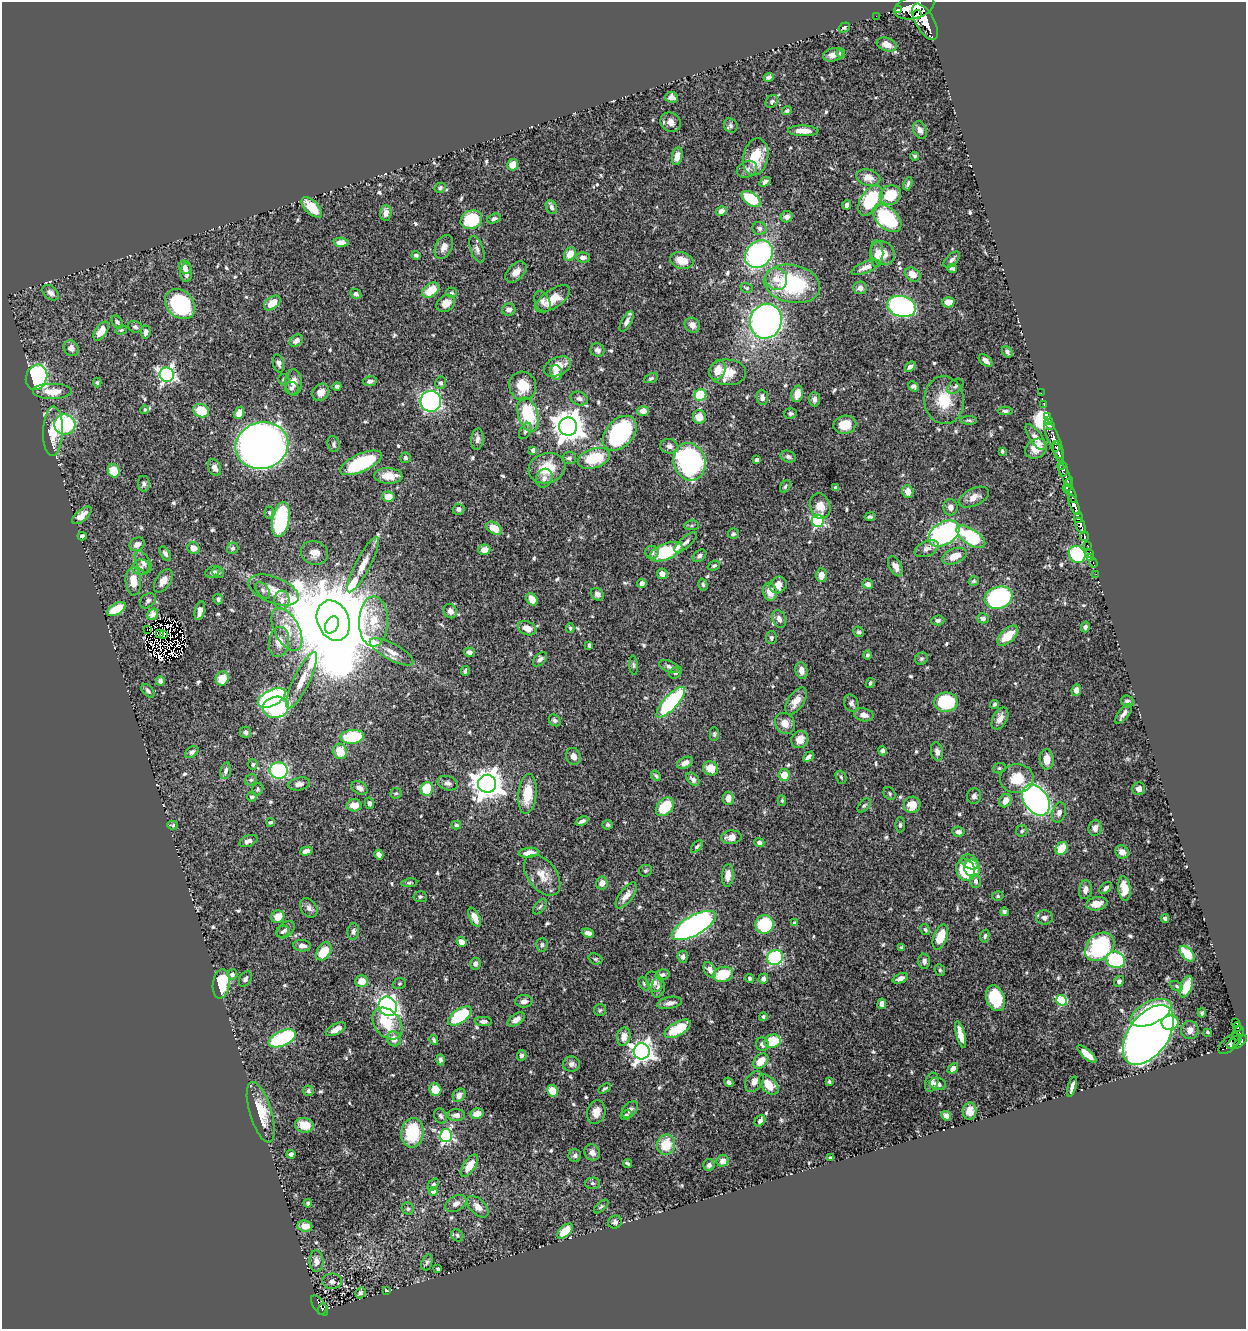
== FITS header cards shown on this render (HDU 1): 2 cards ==
NAXIS1  =                 1244
NAXIS2  =                 1327

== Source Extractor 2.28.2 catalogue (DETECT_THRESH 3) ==
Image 1244 x 1327 px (HDU 1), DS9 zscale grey, 1 PNG px = 1 image px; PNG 1248 x 1331 px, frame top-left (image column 1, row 1327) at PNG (2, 2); each listed source drawn as its Kron ellipse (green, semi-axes under 4 px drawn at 4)
Background 0.548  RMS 0.014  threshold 0.0422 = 3 sigma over >= 5 px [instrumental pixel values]
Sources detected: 628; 7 with non-positive FLUX_AUTO (blend fragments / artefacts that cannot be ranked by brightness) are neither listed nor drawn; of the other 621, the 500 brightest by FLUX_AUTO listed and drawn (121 fainter detections omitted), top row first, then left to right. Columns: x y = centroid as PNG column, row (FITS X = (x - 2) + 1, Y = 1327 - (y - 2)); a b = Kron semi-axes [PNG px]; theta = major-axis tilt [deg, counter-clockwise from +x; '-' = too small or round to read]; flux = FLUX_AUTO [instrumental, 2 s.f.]
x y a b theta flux
914 7 20 11 16 4900
898 9 3 3 - 10000
917 14 5 3 - 460
876 16 2 2 - 6.8
925 22 20 9 -61 3000
844 28 6 4 34 1.5
887 44 10 6 -19 7.7
841 53 5 4 - 2.1
833 55 10 6 11 5.9
769 77 5 4 - 2.5
672 97 6 5 - 5
772 101 7 5 46 2.1
787 111 5 4 - 2.2
671 122 10 9 - 6.8
731 125 7 6 - 2.3
920 130 9 6 -66 4.6
803 131 15 5 -2 9.4
677 156 9 5 79 7.1
915 156 4 4 - 1.7
756 157 19 12 79 26
513 165 6 5 - 11
747 169 10 8 25 4.5
868 178 12 8 -14 8.9
765 182 6 4 38 3.1
908 184 7 3 71 2
440 188 6 4 31 1.9
891 195 11 9 29 29
751 199 11 6 -35 40
870 200 17 9 57 56
847 205 4 4 - 3.4
312 207 13 6 -45 17
551 207 7 5 -65 3
721 211 6 4 29 3.3
386 213 8 5 88 6.8
787 217 6 5 - 3.8
887 218 17 10 -42 75
494 219 7 4 19 2.4
471 220 11 9 27 44
759 228 7 6 - 2.7
341 242 7 4 -4 5.3
444 247 13 8 64 7.2
477 249 14 6 -71 3.8
883 253 13 11 -43 13
570 254 7 5 56 13
759 254 15 12 44 210
877 254 13 6 -90 6.1
416 255 4 3 - 1.9
583 257 7 5 -3 3.3
682 260 12 8 -15 13
952 260 10 5 45 2.8
185 267 7 6 - 4.1
866 267 15 5 22 5.1
952 268 5 3 - 2.2
516 272 13 8 45 7.5
186 273 9 5 -88 5.3
913 274 8 6 -33 8.8
776 279 11 10 - 10
792 284 28 18 -12 90
747 288 6 5 - 1.4
860 288 7 6 - 4.1
431 290 9 6 37 21
51 293 9 6 -43 3.9
451 293 5 5 - 1.8
356 294 6 5 - 2.5
553 299 20 9 34 19
542 302 11 7 -65 4.3
948 302 6 5 - 10
272 303 9 5 38 15
180 304 17 13 -45 89
446 304 10 8 34 8.8
902 306 15 10 -16 220
509 309 6 6 - 4.6
766 321 17 15 70 430
117 322 7 5 -57 2.3
626 322 11 5 62 4.7
692 325 8 7 - 6.5
135 327 7 5 -18 2.3
121 330 6 4 18 1.4
101 331 11 5 56 13
146 332 6 5 - 4
296 341 7 5 37 4.4
71 348 8 7 - 6
597 350 7 6 - 3.9
1007 352 6 5 - 2.4
985 361 8 4 -38 4.3
278 363 9 5 -76 2.8
557 366 14 9 25 16
910 367 6 4 40 3.4
717 370 10 7 66 12
728 372 18 13 -4 17
556 373 7 6 - 5.6
167 375 7 7 - 270
37 377 13 10 69 220
651 378 7 4 23 1.7
284 379 5 5 - 1.7
370 381 7 4 9 3
97 382 5 4 - 1.6
294 382 13 8 -87 7.9
441 383 6 5 - 2.2
337 386 4 3 - 2
523 386 14 13 - 20
913 386 5 4 - 2.9
955 386 9 6 41 2.6
292 388 7 6 - 2.6
52 392 20 8 0 14
321 392 9 7 50 7
1041 393 2 2 - 10
797 394 8 5 77 9.8
700 395 6 5 - 39
762 397 8 5 -86 4.6
579 398 9 6 -20 3.3
814 399 7 5 -89 3.6
944 400 24 20 -87 29
431 401 10 10 - 190
1044 405 2 2 - 10
145 410 4 4 - 1.4
201 411 8 6 -21 28
643 411 6 5 - 7.8
1005 411 7 4 0 2.3
239 413 6 4 67 8.1
790 413 7 5 3 2.3
528 415 17 10 -74 57
699 417 7 6 - 13
1048 417 3 3 - 29
969 420 8 4 -1 1.7
1049 421 3 3 - 15
65 424 10 10 - 86
845 425 11 9 13 16
1050 426 3 3 - 34
568 427 9 9 - 1400
53 431 25 10 88 25
525 431 9 5 60 2.4
620 433 20 13 47 110
1036 437 15 6 -55 7.3
477 439 10 6 84 3.9
1054 439 21 6 -67 1200
334 444 8 6 -77 2.2
262 445 27 23 17 1100
669 446 9 7 -15 4.6
1056 447 3 3 - 280
1036 449 12 9 32 13
533 450 4 4 - 3.8
1002 451 4 3 - 1.6
1058 452 11 3 -74 990
788 457 8 5 -22 2.6
405 458 5 5 - 1.7
569 458 7 6 - 2.8
594 458 17 9 18 37
757 460 4 4 - 2.4
690 462 19 16 -75 190
361 463 22 9 24 59
1062 465 4 3 - 120
214 467 9 6 -65 4.1
547 468 19 15 17 27
1063 470 7 4 -85 180
114 471 7 6 - 18
1065 475 13 3 -68 410
388 476 14 8 -2 13
544 478 10 8 60 4.4
144 484 8 6 -81 2.3
1068 485 8 4 72 310
785 486 6 4 54 1.9
836 488 4 4 - 2.7
908 492 6 5 - 8.3
1071 493 10 3 -68 390
388 497 6 5 - 11
974 497 16 8 25 7.9
1074 505 11 4 -67 1500
820 506 13 10 -74 10
950 507 8 7 - 5.7
459 509 6 5 - 3.1
269 512 6 4 -88 1.4
82 515 11 5 41 7.5
870 517 5 3 - 1.9
1078 517 5 3 - 390
281 520 18 8 80 100
818 521 6 6 - 130
692 525 7 5 8 1.6
1080 525 8 4 -68 930
494 528 8 5 -33 14
944 533 17 11 34 220
733 534 5 5 - 1.7
82 536 4 4 - 2.8
1084 536 5 3 - 190
971 537 16 7 -34 74
686 542 14 5 41 3.3
137 544 7 6 - 6.6
1087 545 3 2 - 56
193 548 6 6 - 6.4
233 548 6 5 - 1.8
927 549 13 7 24 5.3
484 550 6 5 - 7.4
652 552 6 6 - 3.2
666 552 17 8 21 51
315 553 14 11 -19 8.5
1090 553 4 3 - 44
165 554 8 4 -57 2.8
1077 554 9 8 - 72
699 556 7 5 37 3.1
954 556 13 7 22 13
1091 558 3 2 - 8.4
143 562 12 6 -59 4.5
1093 563 5 3 - 25
363 565 31 7 63 13
714 566 6 4 22 1.7
895 566 11 6 -61 6.4
141 567 8 7 - 3.9
213 572 8 5 24 2.5
218 572 6 6 - 2.2
662 574 5 5 - 5.2
1096 574 2 2 - 8.7
821 575 7 5 -90 8.6
133 581 14 8 -86 16
163 581 13 7 58 7.2
974 581 5 4 - 1.5
642 583 4 4 - 5.3
868 584 5 4 - 4
703 585 6 4 -73 1.5
778 585 9 8 - 8
263 590 9 5 -53 2.9
274 590 26 13 -21 16
770 592 9 7 -76 12
597 594 7 6 - 3.4
999 598 14 10 19 180
218 599 5 5 - 2.3
532 599 7 5 -50 11
282 600 9 7 87 5.8
148 601 9 6 40 3.2
116 609 10 5 31 22
200 611 9 5 75 6.8
450 611 7 6 - 4.6
153 614 6 5 - 3.7
983 618 6 5 - 3.7
779 619 9 6 -66 4.5
938 620 6 5 - 2.3
333 621 21 16 -67 19000
374 621 25 14 90 28
332 625 9 6 62 11000
1085 627 5 4 - 2.6
527 628 10 6 -24 8.4
570 628 5 3 - 1.5
147 629 2 2 - 1.6
287 630 23 12 -62 21
859 632 5 5 - 1.9
159 634 4 3 - 1.7
164 635 4 2 - 1.9
1008 636 13 6 45 20
771 638 6 5 - 2.1
279 642 15 10 81 10
589 645 4 3 - 2
392 652 24 8 -28 10
469 652 5 4 - 3.8
868 655 4 4 - 2.4
540 659 8 5 47 3.5
921 659 6 5 - 1.8
633 665 9 4 -85 1.7
669 667 10 5 -24 2.9
801 670 8 6 -76 6
465 671 5 3 - 2
676 673 7 5 39 2.5
222 678 7 6 - 17
302 680 31 8 64 15
160 681 5 4 - 3.2
870 683 5 4 - 1.8
1076 690 5 4 - 4.7
148 691 8 5 -49 2.1
272 698 15 8 28 190
796 701 15 8 57 11
1127 701 6 5 - 3.2
671 702 20 7 48 120
946 702 12 9 -1 55
851 703 9 7 -64 3.1
994 704 4 4 - 1.7
276 707 13 10 10 80
1124 714 12 5 51 4
864 715 10 6 -11 5.7
1000 719 12 7 62 7
555 720 6 5 - 2
785 723 11 9 -53 8.5
245 732 6 5 - 2.5
714 734 7 4 90 1.4
352 737 12 7 6 58
800 739 9 8 - 11
340 751 8 7 - 17
882 751 4 4 - 2.7
192 752 7 5 40 2.9
937 752 9 6 -79 4.3
573 756 8 7 - 5.7
808 757 6 4 46 3.2
1047 759 10 7 -88 10
685 763 8 5 28 4.8
253 764 5 5 - 1.6
710 768 7 7 - 13
999 768 6 5 - 1.4
279 770 9 8 - 91
226 771 8 5 76 2.9
784 775 6 5 - 13
656 776 5 3 - 1.5
841 777 7 5 -69 1.8
1017 778 16 14 4 22
693 779 8 5 -48 4
251 780 6 5 - 1.8
448 783 10 7 -17 3.7
299 784 11 6 12 4.1
487 784 9 9 - 1400
359 788 8 6 -31 4.5
258 789 6 5 - 1.6
427 789 7 6 - 35
1139 789 6 6 - 5.3
396 793 6 5 - 1.6
890 793 7 5 -57 1.9
527 794 20 9 84 23
974 796 8 7 - 3.1
252 797 5 4 - 2.1
728 798 6 5 - 6.4
1036 800 17 12 -55 350
782 801 5 4 - 1.6
1005 801 7 5 58 8
369 803 6 4 -78 2.4
354 805 7 6 - 10
864 805 8 5 50 1.8
912 805 8 8 - 14
665 807 11 7 46 38
1059 812 10 6 73 4.6
582 821 6 4 25 3
271 822 4 3 - 1.7
173 825 5 4 - 1.4
456 825 5 3 - 1.5
608 825 5 5 - 1.7
900 825 7 5 89 2
1095 828 8 6 82 4.6
1022 831 6 5 - 1.8
958 832 6 5 - 3.5
731 837 10 7 5 6.7
248 841 9 5 22 4.1
759 842 5 4 - 2.9
697 847 7 4 46 1.8
1062 848 7 5 55 27
306 851 6 4 16 4.1
1122 852 7 6 - 6.3
529 853 10 5 7 7.8
379 855 5 4 - 3.9
970 862 9 6 -33 7.2
972 868 9 8 - 22
966 870 11 9 -69 47
646 871 6 6 - 1.6
542 875 23 14 -52 14
728 875 11 6 84 7.1
975 881 7 5 -69 3.2
409 883 8 4 7 1.5
602 883 6 5 - 6.2
1106 888 7 4 41 3.3
1124 889 12 6 -84 13
1085 890 9 6 80 5.3
626 896 15 6 54 6.6
998 896 5 4 - 1.6
420 897 6 5 - 1.8
1097 904 11 6 10 11
540 907 9 5 52 1.9
309 908 10 7 -54 3.9
1004 912 4 3 - 2
278 917 7 6 - 12
475 917 10 5 -64 8.5
1044 918 8 7 - 4.3
1165 918 4 3 - 2.5
795 923 4 3 - 1.5
764 924 9 9 - 57
694 925 24 10 29 350
925 929 6 4 -58 1.6
286 930 10 7 44 3.7
353 931 8 6 84 2.7
282 932 7 5 37 1.9
588 933 6 4 -18 3.6
985 936 6 4 76 1.8
940 937 13 6 70 18
461 942 5 4 - 7.6
542 945 7 6 - 2.3
302 946 9 5 -6 5.3
902 947 4 4 - 1.6
1100 947 16 12 42 95
324 951 10 6 56 21
1187 954 9 5 -48 25
683 957 6 5 - 3.1
775 957 8 7 - 88
595 959 7 5 -19 1.7
1115 960 9 8 - 85
924 961 7 6 - 3.3
475 964 6 5 - 3.4
710 970 8 5 -61 4.5
940 970 6 5 - 2
232 974 5 5 - 3.2
723 974 10 7 15 24
662 975 7 5 9 2.4
750 978 4 4 - 1.8
900 978 8 4 22 4.5
245 979 8 5 58 2.7
763 979 5 4 - 3.3
362 981 6 6 - 9.3
1119 981 5 5 - 2
654 982 10 7 -65 6.2
644 983 7 5 -63 1.6
221 984 14 8 83 47
399 984 7 5 19 1.7
1177 986 7 4 -29 1.7
658 987 10 6 82 3.4
1186 987 11 5 67 17
995 998 13 9 -71 43
1062 1000 6 5 - 54
524 1001 8 6 3 4.1
670 1003 12 6 11 4.8
882 1004 5 4 - 4.3
388 1006 10 8 -55 290
600 1010 6 6 - 1.6
1151 1013 22 11 25 90
1202 1013 4 4 - 1.5
460 1016 14 7 35 64
763 1017 4 4 - 1.7
516 1019 10 5 33 5.8
483 1021 8 4 -1 3.3
387 1023 18 12 -50 26
1170 1023 8 7 - 40
1235 1023 3 3 - 77
1237 1027 4 3 - 130
336 1029 11 5 27 6.2
678 1029 15 6 28 30
1190 1030 9 9 - 5.3
1208 1032 4 3 - 1.5
1238 1033 7 5 61 180
961 1035 14 4 -75 11
1148 1035 34 19 54 1200
624 1037 9 6 80 8.3
282 1038 14 7 24 89
394 1039 7 6 - 7.7
434 1040 5 3 - 1.7
772 1041 8 6 15 31
1235 1042 9 3 41 80
1240 1042 8 4 44 410
762 1044 7 6 - 4
1229 1044 13 7 43 230
642 1051 8 8 - 550
1087 1054 12 4 -41 11
522 1055 5 5 - 2.4
440 1060 5 4 - 2.3
761 1061 9 6 45 15
571 1064 8 7 - 3.8
953 1068 6 4 41 4
729 1082 5 4 - 2.9
754 1082 11 8 55 6.9
829 1082 4 3 - 1.5
932 1082 10 6 71 4.3
938 1084 8 6 -14 5.2
769 1085 12 7 -47 19
1072 1087 10 3 73 4.1
605 1088 7 4 31 1.8
435 1090 6 6 - 12
308 1091 5 5 - 1.8
552 1091 6 5 - 17
459 1095 7 5 51 4.4
630 1110 10 6 48 3.6
970 1111 8 7 - 7.1
261 1112 31 11 -73 25
596 1112 12 9 74 8.2
477 1114 6 5 - 7.3
456 1115 8 6 -1 4.7
626 1115 6 4 29 1.6
440 1116 8 6 -64 2.6
946 1116 5 4 - 4.6
760 1121 6 4 52 3.6
304 1125 9 7 -8 14
412 1133 15 11 82 45
446 1136 6 6 - 170
666 1145 10 9 - 21
592 1152 8 7 - 4.3
291 1154 4 4 - 3.8
575 1155 6 6 - 2.1
830 1158 3 3 - 1.6
723 1161 6 5 - 5.9
627 1163 4 3 - 1.8
709 1165 6 6 - 2.9
469 1166 13 6 56 13
592 1183 7 5 1 1.8
433 1185 7 4 51 2.1
433 1191 4 4 - 6.4
308 1203 4 4 - 1.8
456 1204 11 7 29 5.3
601 1206 9 4 41 1.6
478 1207 13 7 -45 7.1
408 1209 6 5 - 2
615 1222 7 6 - 2.4
305 1226 7 5 -6 9.1
565 1231 9 5 43 19
457 1235 6 5 - 1.9
316 1261 10 7 -87 5.5
427 1262 8 5 71 1.9
438 1269 3 3 - 1.5
332 1281 10 7 2 4.1
386 1290 4 3 - 1.5
360 1293 5 5 - 2.5
319 1306 12 6 -53 120
322 1309 6 4 68 77
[121 fainter detections neither listed nor drawn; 7 non-positive-flux detections neither listed nor drawn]